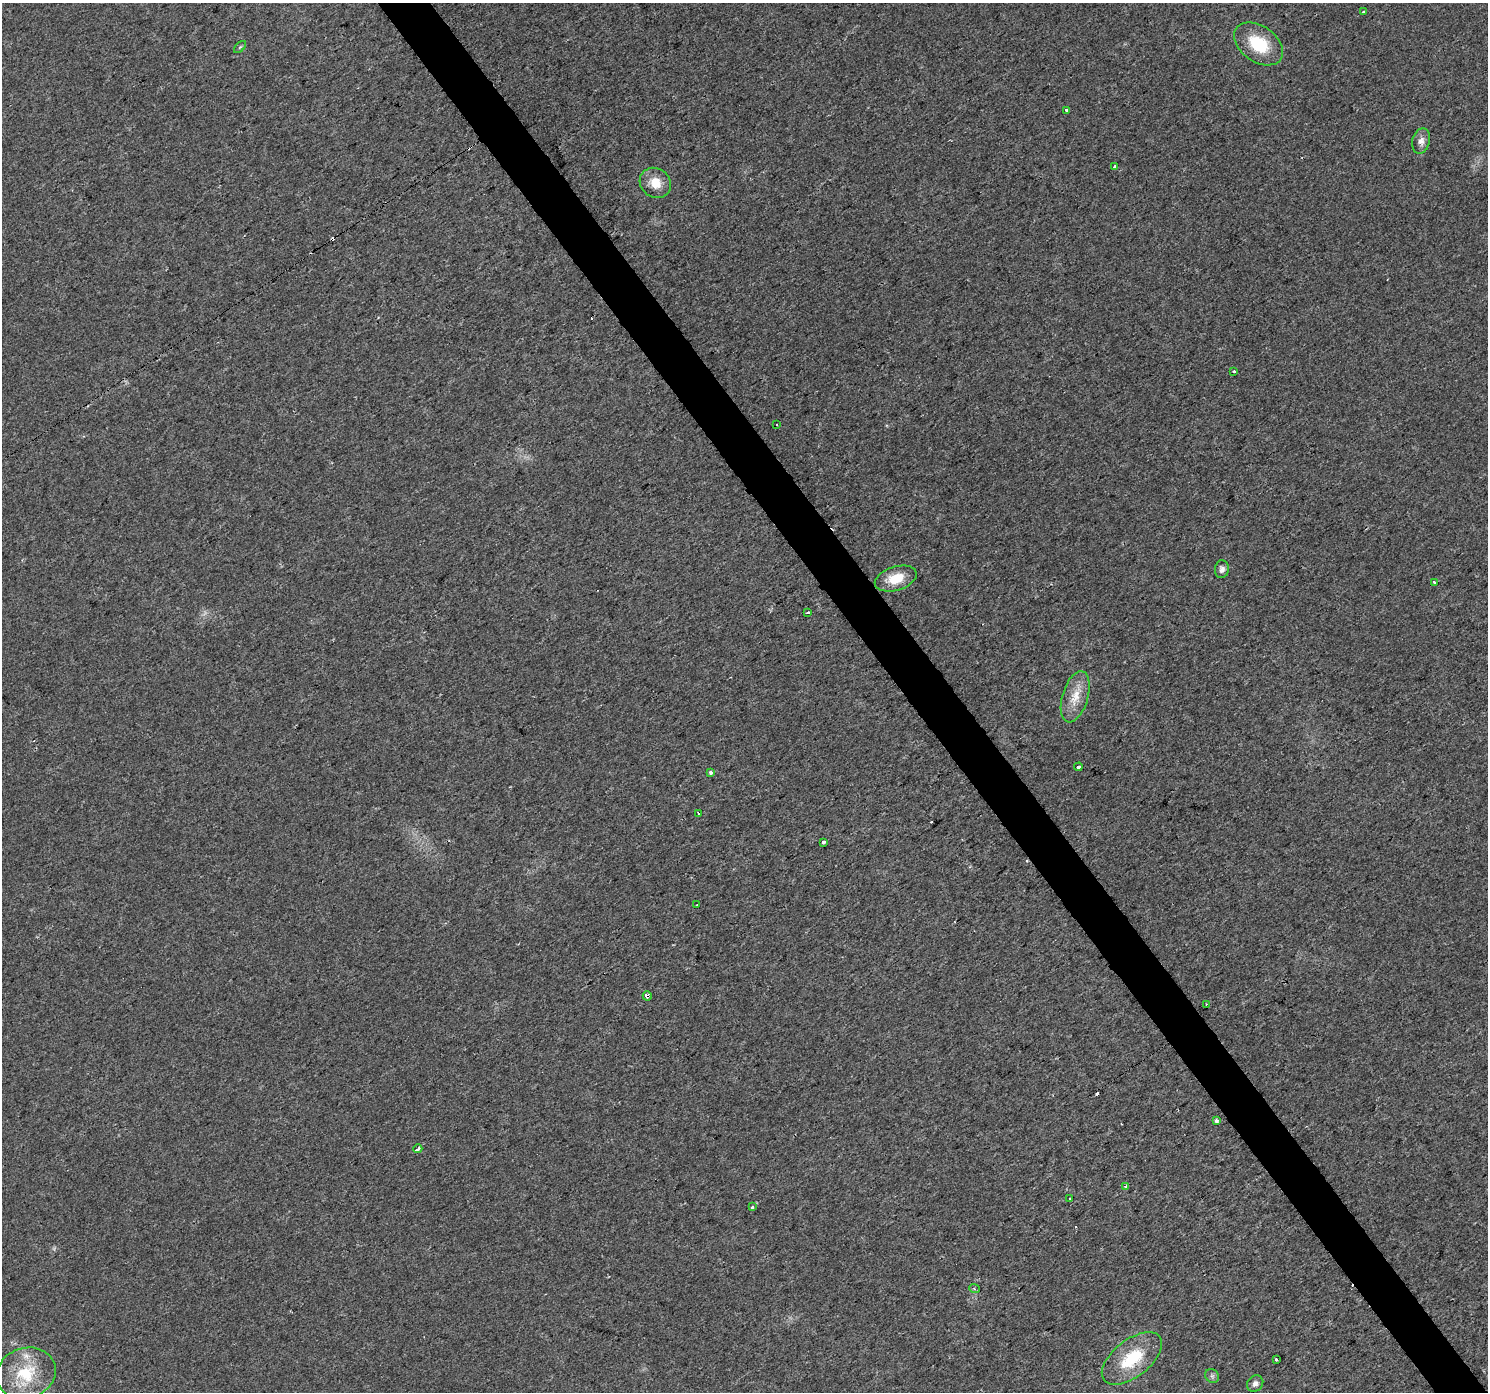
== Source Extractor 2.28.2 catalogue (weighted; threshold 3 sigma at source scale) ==
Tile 6 of 4 x 4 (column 2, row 2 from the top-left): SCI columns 1490-2975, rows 2974-4363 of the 5949 x 5878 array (HDU 1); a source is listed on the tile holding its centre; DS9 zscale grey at full resolution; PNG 1490 x 1394 px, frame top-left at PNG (2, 3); each listed source drawn as its Kron ellipse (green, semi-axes under 4 px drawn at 4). Shown black and unused: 4% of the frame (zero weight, under 2 of 3 exposures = <1% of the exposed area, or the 3 px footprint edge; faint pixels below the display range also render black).
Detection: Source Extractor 2.28.2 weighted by HDU 2 'WHT'; one run over the whole footprint, this tile lists its part. Background 0.0246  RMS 0.0053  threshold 0.0237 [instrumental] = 3 sigma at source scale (4.5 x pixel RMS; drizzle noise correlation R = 1.50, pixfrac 1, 0.0396/0.0396 arcsec/px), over >= 5 px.
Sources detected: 40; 7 cosmic-ray / hot-pixel residue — neither listed nor drawn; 1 inside a brighter listed object's ellipse — not listed separately; the other 32 listed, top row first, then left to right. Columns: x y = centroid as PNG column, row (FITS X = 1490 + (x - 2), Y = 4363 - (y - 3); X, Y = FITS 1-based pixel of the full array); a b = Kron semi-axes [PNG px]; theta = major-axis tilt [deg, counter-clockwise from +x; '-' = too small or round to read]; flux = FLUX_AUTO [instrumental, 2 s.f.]
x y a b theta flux
1363 12 4 3 - 5.1
1259 44 27 18 -35 21
240 47 7 4 45 0.82
1067 110 3 3 - 18
1421 141 13 8 76 3.2
1114 167 4 3 - 13
655 183 16 14 -37 8.5
1234 371 3 3 - 1.5
777 425 2 2 - 0.61
1222 569 9 7 82 2.3
896 579 22 12 17 12
1434 582 3 3 - 1.3
808 612 3 3 - 1.7
1075 697 26 13 73 10
1078 767 4 3 - 2.6
711 773 3 3 - 3.3
699 813 3 3 - 1.4
823 842 3 3 - 10
697 905 3 2 - 0.57
647 996 4 3 - 12
1206 1004 3 2 - 0.89
1216 1121 4 3 - 1.6
418 1149 4 3 - 4.1
1126 1186 4 3 - 1.6
1070 1199 3 3 - 3.9
753 1207 3 3 - 11
974 1288 5 3 - 0.67
1132 1358 35 18 38 24
1276 1359 3 3 - 2.4
26 1373 30 25 19 26
1212 1376 7 6 - 1.3
1255 1384 9 7 45 2.2
Overlapping masked pixels (flux is a lower limit): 1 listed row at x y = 647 996